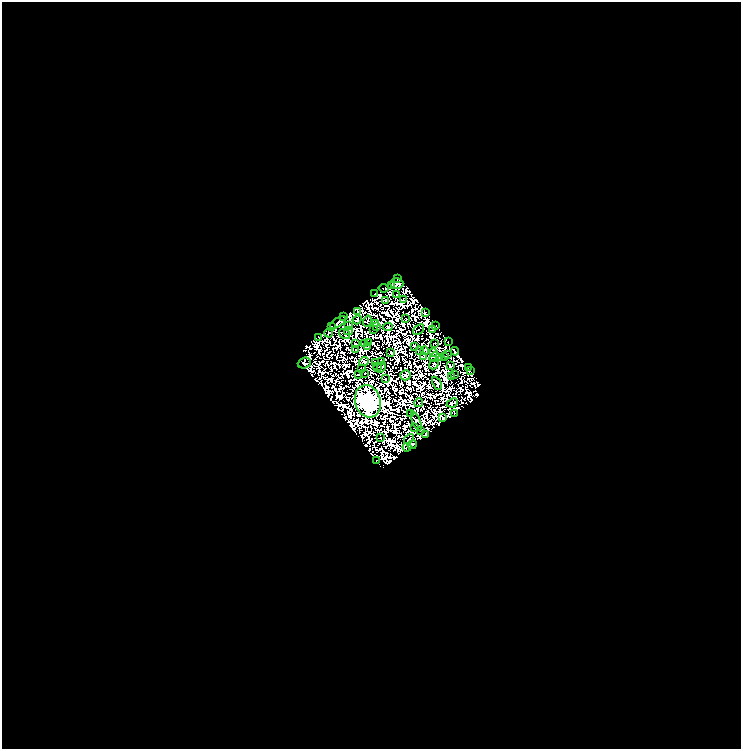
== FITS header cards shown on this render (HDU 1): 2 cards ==
NAXIS1  =                  739
NAXIS2  =                  747

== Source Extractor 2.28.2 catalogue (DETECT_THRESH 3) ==
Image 739 x 747 px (HDU 1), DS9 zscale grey, 1 PNG px = 1 image px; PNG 743 x 751 px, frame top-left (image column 1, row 747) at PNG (2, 2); each listed source drawn as its Kron ellipse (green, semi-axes under 4 px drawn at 4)
Background 0.0382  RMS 2.9e-06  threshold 8.83e-06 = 3 sigma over >= 5 px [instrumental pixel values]
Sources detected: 191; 112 with non-positive FLUX_AUTO (blend fragments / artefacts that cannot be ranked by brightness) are neither listed nor drawn; the other 79 listed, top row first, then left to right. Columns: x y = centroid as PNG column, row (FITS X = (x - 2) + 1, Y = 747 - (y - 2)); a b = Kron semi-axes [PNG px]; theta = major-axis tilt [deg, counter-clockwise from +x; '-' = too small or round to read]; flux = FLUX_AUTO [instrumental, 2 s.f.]
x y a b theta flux
398 279 4 2 - 0.4
397 283 6 5 - 0.31
392 285 4 2 - 0.023
384 288 5 2 - 0.53
375 294 3 3 - 2.2
397 294 2 2 - 0.34
385 300 3 2 - 0.38
403 300 3 2 - 0.52
358 312 4 3 - 0.069
426 313 3 3 - 0.059
344 317 4 2 - 0.75
406 319 2 2 - 0.13
357 320 5 2 - 0.022
367 321 5 2 - 0.47
338 322 9 4 34 0.81
376 323 3 2 - 0.24
349 325 3 2 - 0.31
436 325 3 2 - 0.63
331 326 3 2 - 0.44
377 327 2 2 - 0.22
388 327 4 3 - 0.55
418 329 6 2 40 0.18
433 329 4 2 - 0.1
374 330 2 2 - 0.31
348 331 4 3 - 0.35
329 333 4 2 - 0.37
345 334 6 4 -35 0.092
319 337 3 2 - 0.14
448 341 3 2 - 0.24
369 342 3 2 - 0.54
355 343 2 2 - 0.35
435 343 4 2 - 0.38
364 344 4 2 - 0.12
414 346 4 2 - 0.65
368 347 3 2 - 0.12
356 350 2 2 - 0.58
419 351 3 2 - 0.1
425 351 4 3 - 0.13
455 351 4 3 - 0.48
433 352 3 2 - 1.1
391 353 4 3 - 1.1
447 354 2 2 - 0.12
423 356 3 2 - 0.025
445 356 2 2 - 0.36
434 357 6 2 52 0.038
440 358 2 2 - 0.19
381 361 3 3 - 0.24
364 362 5 4 - 0.93
304 363 7 5 23 0.84
376 363 3 3 - 0.85
434 364 5 3 - 0.85
450 366 4 3 - 0.48
377 367 4 2 - 0.24
381 367 6 4 60 0.39
468 367 3 2 - 0.25
361 368 3 2 - 0.36
471 371 2 2 - 0.11
365 373 2 2 - 0.23
358 374 3 2 - 0.33
406 375 5 5 - 3.1
454 375 4 2 - 0.17
452 377 2 2 - 0.33
385 379 2 2 - 0.3
437 383 7 3 -63 1.4
368 401 16 12 -74 1400
419 403 4 2 - 0.28
452 403 6 2 25 0.17
411 413 3 3 - 0.47
455 413 3 2 - 0.42
443 418 3 3 - 0.79
416 421 10 4 -66 0.85
414 428 3 2 - 0.16
420 430 3 2 - 0.81
425 435 4 3 - 0.31
381 438 2 2 - 0.26
409 439 5 2 - 0.22
412 445 5 3 - 2
407 447 4 3 - 1.3
376 461 3 2 - 0.49
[112 non-positive-flux detections neither listed nor drawn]